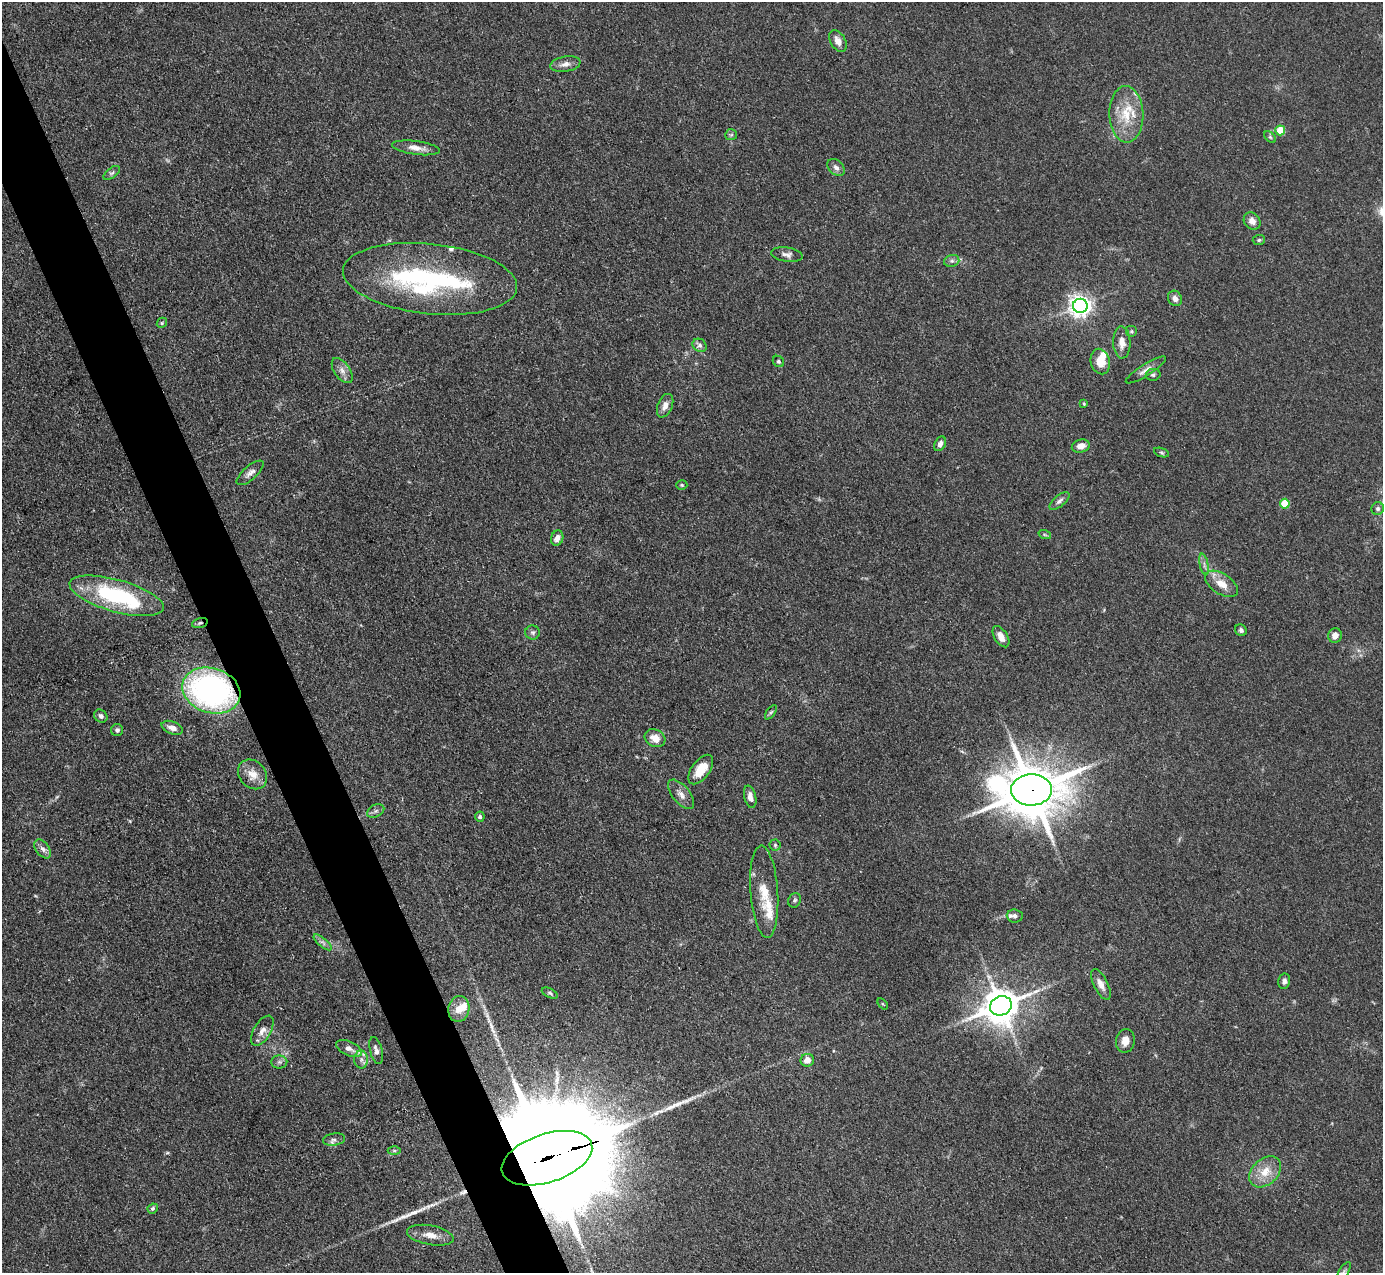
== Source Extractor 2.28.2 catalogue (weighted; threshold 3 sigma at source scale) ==
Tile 11 of 4 x 4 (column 3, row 3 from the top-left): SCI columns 2766-4146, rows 1554-2824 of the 5531 x 5521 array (HDU 1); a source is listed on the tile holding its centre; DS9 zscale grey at full resolution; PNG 1385 x 1275 px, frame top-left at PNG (2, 2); each listed source drawn as its Kron ellipse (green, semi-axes under 4 px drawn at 4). Shown black and unused: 4% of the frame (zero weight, under 3 of 4 exposures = <1% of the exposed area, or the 3 px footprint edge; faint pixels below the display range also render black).
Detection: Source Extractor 2.28.2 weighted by HDU 2 'WHT'; one run over the whole footprint, this tile lists its part. Background 0.106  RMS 0.0066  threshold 0.0298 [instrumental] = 3 sigma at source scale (4.5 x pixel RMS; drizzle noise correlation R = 1.50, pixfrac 1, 0.05/0.05 arcsec/px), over >= 5 px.
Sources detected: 99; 1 too faint to see at this stretch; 1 inside a brighter object's white glare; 4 long thin detections or spike segments (spike, bleed or trail) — neither listed nor drawn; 9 inside a brighter listed object's ellipse — not listed separately; the other 84 listed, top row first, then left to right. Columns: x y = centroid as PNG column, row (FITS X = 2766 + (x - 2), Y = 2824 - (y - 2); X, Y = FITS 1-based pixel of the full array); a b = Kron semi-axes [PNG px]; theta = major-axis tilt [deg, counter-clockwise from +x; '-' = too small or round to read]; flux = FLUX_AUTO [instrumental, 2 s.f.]
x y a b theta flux
838 41 12 7 -60 5.6
565 64 15 7 10 4.4
1126 114 28 17 -88 21
1280 130 5 5 - 20
731 135 6 5 - 1.3
1270 137 7 4 -45 1.1
416 148 24 7 -7 6.1
836 167 10 7 -43 2.8
112 173 9 5 37 1.5
1252 221 9 7 -52 4.3
1259 240 6 5 - 1.1
787 254 16 7 -7 3.3
952 261 8 6 19 1.9
430 279 87 35 -6 120
1175 298 8 6 -61 3.5
1080 306 7 7 - 450
162 323 5 4 - 0.91
1131 331 6 6 - 1.2
1122 342 16 8 -88 6.4
700 345 7 6 - 2.1
778 361 6 5 - 1.2
1100 362 13 9 -75 10
1146 370 23 6 32 4.4
342 371 14 7 -55 4.1
1153 375 7 6 - 1.6
1084 404 4 3 - 0.71
665 406 12 7 68 4.6
940 444 8 5 62 3.4
1081 446 9 6 16 5.3
1161 452 8 3 -19 1.1
250 473 17 6 41 3.5
682 485 5 4 - 0.96
1059 501 12 5 39 2.4
1285 504 5 5 - 23
1378 509 6 6 - 1.9
1045 535 6 4 -19 1
557 538 8 6 72 4.1
1204 564 11 3 -78 1.8
1222 584 18 10 -33 8.8
117 596 49 16 -15 73
200 623 8 4 16 1.5
1241 630 6 5 - 1.6
533 632 7 7 - 1.9
1335 635 7 7 - 4.2
1001 637 12 6 -57 5.3
211 690 30 22 -18 180
771 712 8 4 53 1.2
101 716 7 6 - 2.1
172 728 11 6 -21 4.6
117 730 6 6 - 1.9
655 738 11 8 -28 7.8
701 770 17 9 54 14
253 774 16 13 -47 8.6
1031 790 20 15 2 3900
681 794 17 8 -50 5
750 797 11 6 -77 3.9
376 811 9 6 27 1.8
480 817 5 5 - 1.3
775 845 5 5 - 1.1
43 849 11 6 -52 3
764 892 46 14 -86 17
795 900 7 6 - 1.5
1015 916 8 6 -4 2.3
323 942 11 4 -40 2.2
1284 981 7 6 - 2.6
1101 984 17 7 -64 5.4
550 993 8 4 -25 1.2
883 1004 6 3 -52 0.71
1001 1006 11 9 24 1600
459 1009 13 10 79 7.5
262 1031 17 8 59 5.2
1125 1041 12 9 80 6
349 1048 13 7 -25 4
376 1050 14 6 -75 3.1
361 1059 9 7 -89 3
807 1060 7 6 - 7
279 1062 8 6 0 2.1
334 1140 11 6 10 2.5
394 1150 6 4 0 1.2
547 1158 47 24 18 37000
1265 1172 18 13 43 12
153 1208 5 4 - 1.2
430 1235 24 9 -10 8.8
1344 1272 11 4 59 1.8
Overlapping masked pixels (flux is a lower limit): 5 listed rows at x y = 430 279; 200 623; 211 690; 1031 790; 547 1158
Isophote crosses this tile's border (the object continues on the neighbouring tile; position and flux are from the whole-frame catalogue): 2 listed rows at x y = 1378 509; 1344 1272